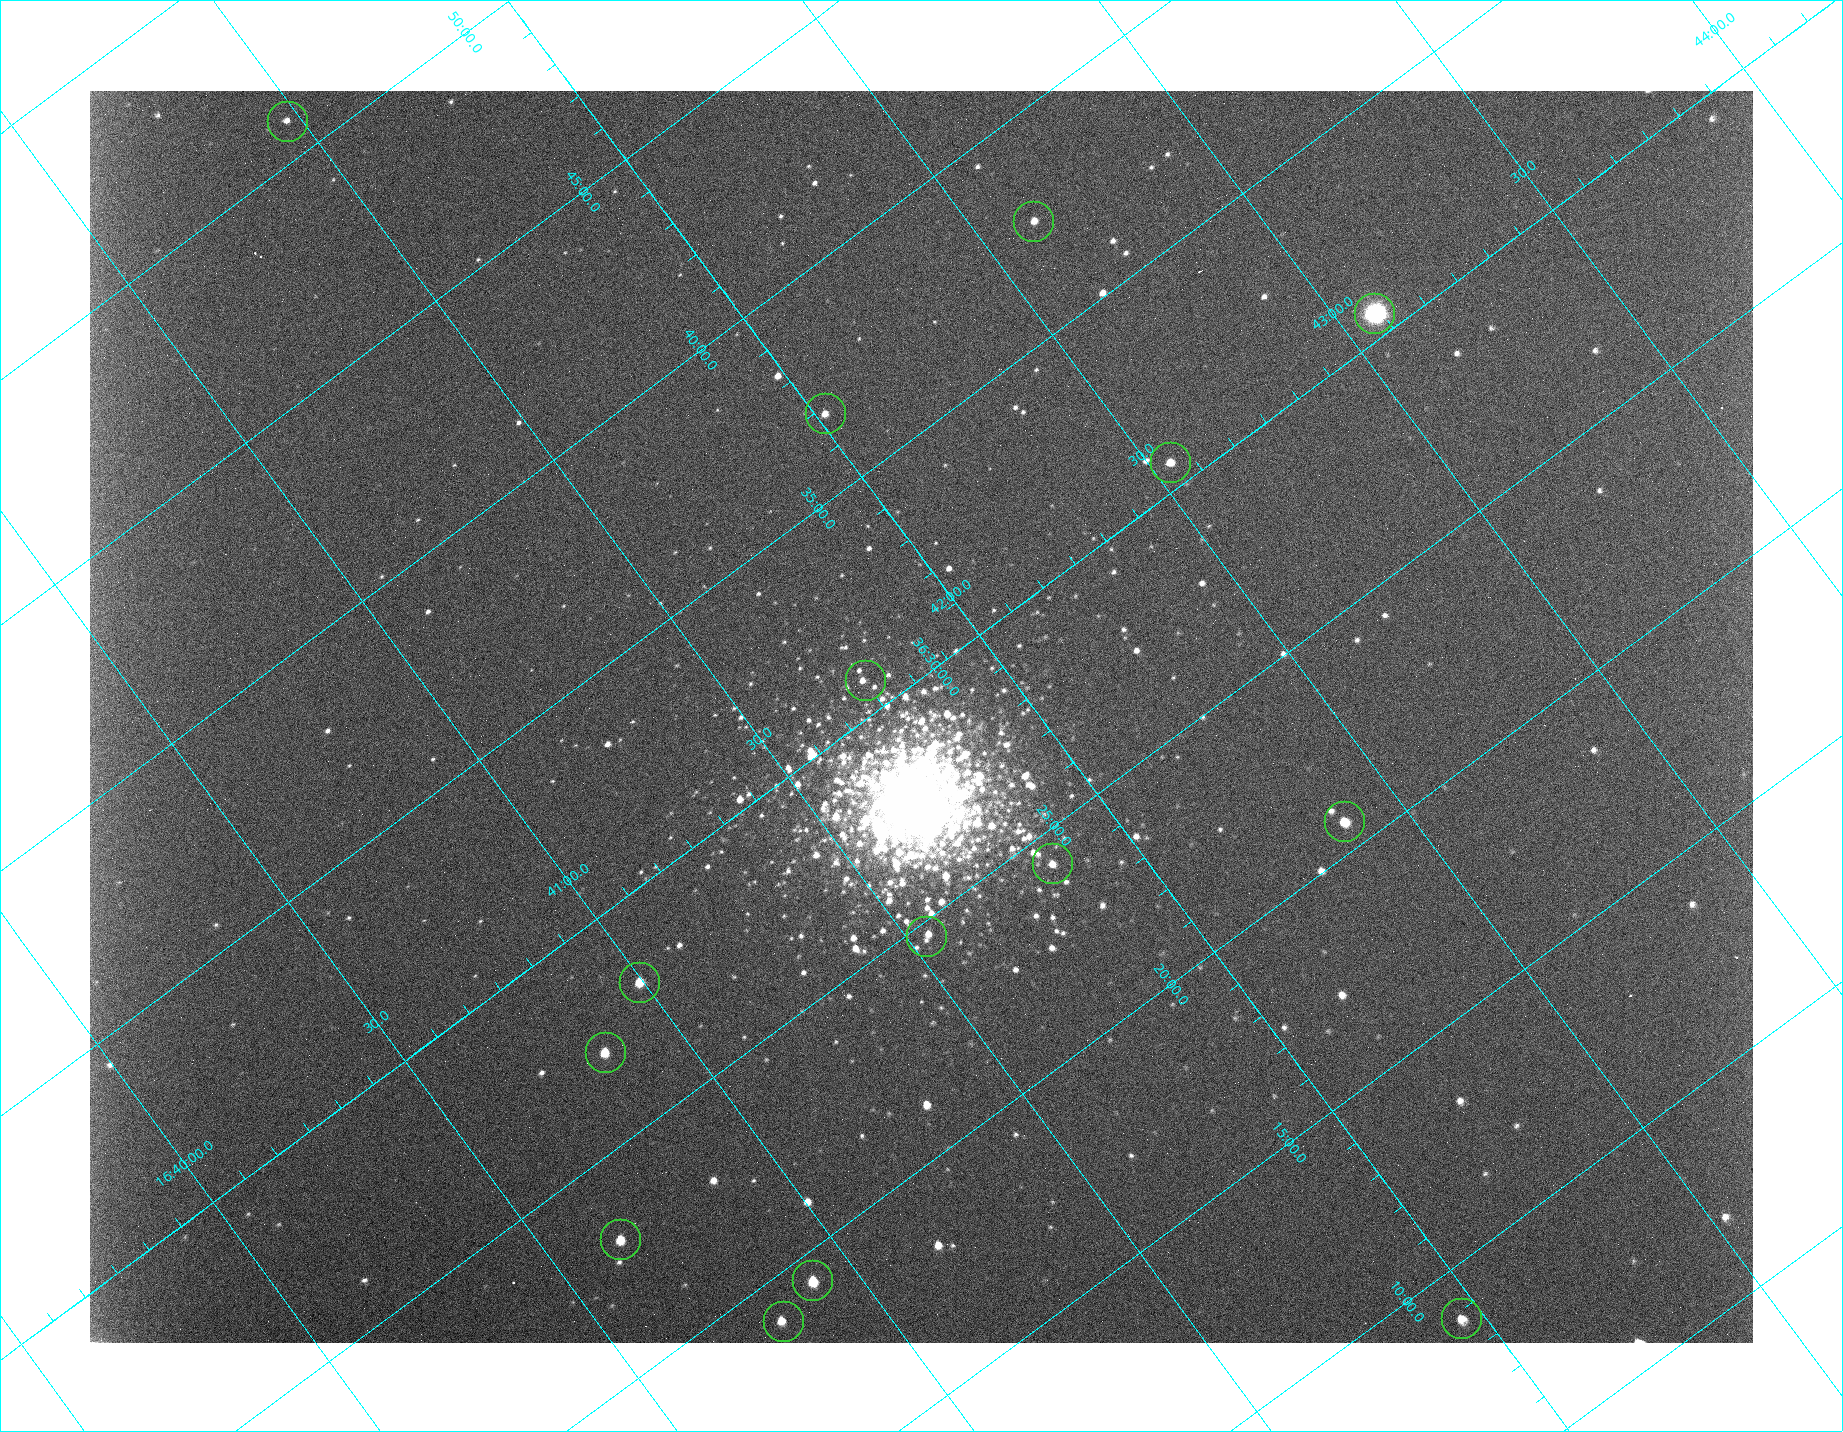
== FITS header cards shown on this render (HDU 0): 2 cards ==
NAXIS1  =                 1663 /fastest changing axis
NAXIS2  =                 1252 /next to fastest changing axis

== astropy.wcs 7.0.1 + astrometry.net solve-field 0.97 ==
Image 1663 x 1252 px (HDU 0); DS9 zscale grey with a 90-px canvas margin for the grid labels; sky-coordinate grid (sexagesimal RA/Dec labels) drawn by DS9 from the SOLVED WCS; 15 Tycho-2 reference stars matched to detected sources circled (green)
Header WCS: RA---TAN/DEC--TAN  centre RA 16:41:48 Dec +36:29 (250.45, +36.49 deg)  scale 1.52 arcsec/px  FOV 42.1' x 31.7'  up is +37 deg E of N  parity flipped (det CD > 0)
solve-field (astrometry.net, Tycho-2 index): VERIFIED the header's WCS against the Tycho-2 star catalogue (verified at 3 index scales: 5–15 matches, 0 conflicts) and refined it, rather than solving blind
Solved WCS: RA---TAN-SIP/DEC--TAN-SIP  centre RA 16:41:48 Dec +36:29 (250.45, +36.49 deg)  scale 1.52 arcsec/px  FOV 42.1' x 31.7'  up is +37 deg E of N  parity flipped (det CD > 0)
The solver's refit moves the header's centre by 1 arcsec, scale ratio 1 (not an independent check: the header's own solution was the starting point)
Tycho-2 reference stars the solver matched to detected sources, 15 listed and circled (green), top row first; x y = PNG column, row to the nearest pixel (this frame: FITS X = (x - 90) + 1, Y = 1252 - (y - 91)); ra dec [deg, ICRS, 3 dp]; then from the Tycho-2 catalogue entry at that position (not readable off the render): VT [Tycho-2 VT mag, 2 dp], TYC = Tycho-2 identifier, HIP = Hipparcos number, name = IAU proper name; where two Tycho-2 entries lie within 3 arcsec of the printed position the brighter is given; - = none
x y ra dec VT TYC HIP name
287 121 250.369 +36.849 12.71 2588-2145-1 - -
1033 221 250.653 +36.627 11.82 2588-1251-2 - -
1374 313 250.768 +36.510 7.02 2588-2833-1 81848 -
825 413 250.504 +36.614 11.86 2588-1299-1 - -
1170 462 250.635 +36.511 11.41 2588-1764-1 - -
865 680 250.438 +36.513 11.30 2588-1745-1 - -
1344 821 250.596 +36.345 10.86 2588-1361-1 - -
1052 863 250.459 +36.404 11.09 2588-1330-1 - -
926 936 250.384 +36.411 11.61 2588-1386-1 - -
639 982 250.249 +36.468 10.87 2588-1662-1 - -
605 1052 250.212 +36.453 10.99 2588-1613-1 - -
620 1239 250.160 +36.385 11.14 2588-1159-1 - -
812 1280 250.229 +36.323 10.73 2588-1432-1 - -
1461 1318 250.490 +36.147 11.92 2588-538-1 - -
783 1321 250.204 +36.316 11.59 2588-1459-1 81655 -